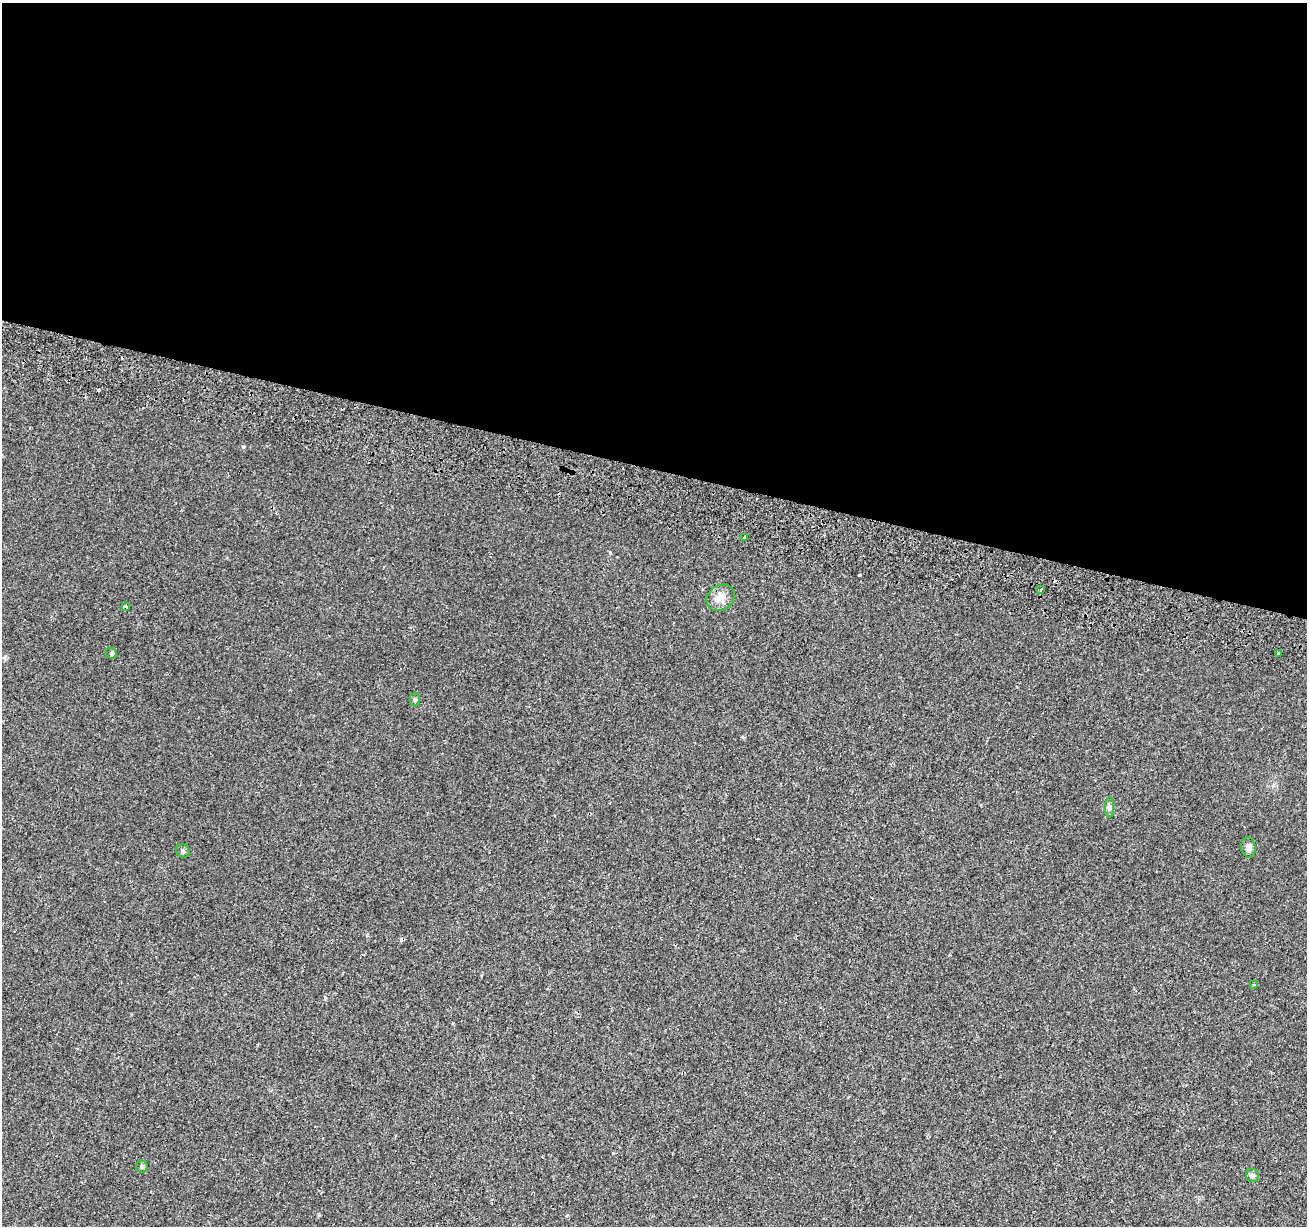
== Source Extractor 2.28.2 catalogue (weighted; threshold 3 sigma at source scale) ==
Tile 3 of 4 x 4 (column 3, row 1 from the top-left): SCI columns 2630-3934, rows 3949-5172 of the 5264 x 5510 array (HDU 1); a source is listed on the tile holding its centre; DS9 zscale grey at full resolution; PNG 1309 x 1228 px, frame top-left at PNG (2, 3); each listed source drawn as its Kron ellipse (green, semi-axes under 4 px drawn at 4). Shown black and unused: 38% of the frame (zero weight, under 2 of 3 exposures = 3% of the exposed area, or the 3 px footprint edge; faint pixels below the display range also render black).
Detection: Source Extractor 2.28.2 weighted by HDU 2 'WHT'; one run over the whole footprint, this tile lists its part. Background 1.88e-04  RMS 0.0038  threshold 0.0173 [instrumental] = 3 sigma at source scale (4.5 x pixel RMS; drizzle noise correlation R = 1.50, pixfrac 1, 0.0396/0.0396 arcsec/px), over >= 5 px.
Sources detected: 19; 6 cosmic-ray / hot-pixel residue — neither listed nor drawn; the other 13 listed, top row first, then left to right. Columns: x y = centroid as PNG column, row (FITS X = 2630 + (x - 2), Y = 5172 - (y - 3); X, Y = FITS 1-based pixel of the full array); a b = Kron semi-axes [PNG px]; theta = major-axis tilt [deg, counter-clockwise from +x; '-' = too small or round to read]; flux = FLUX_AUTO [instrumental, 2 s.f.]
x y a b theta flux
745 538 3 3 - 1.6
1041 590 2 2 - 0.41
721 598 15 12 34 3.6
126 606 3 3 - 1.7
111 653 6 5 - 0.63
1278 654 3 2 - 0.7
415 700 6 5 - 0.64
1110 807 10 4 89 1
1248 847 10 7 -83 1.4
183 851 7 6 - 0.89
1254 984 3 2 - 0.43
142 1166 6 6 - 0.76
1252 1176 7 6 - 0.95
Unlisted compact peaks at least as high as the median listed source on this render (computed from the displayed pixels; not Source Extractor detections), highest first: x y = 243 447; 610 552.